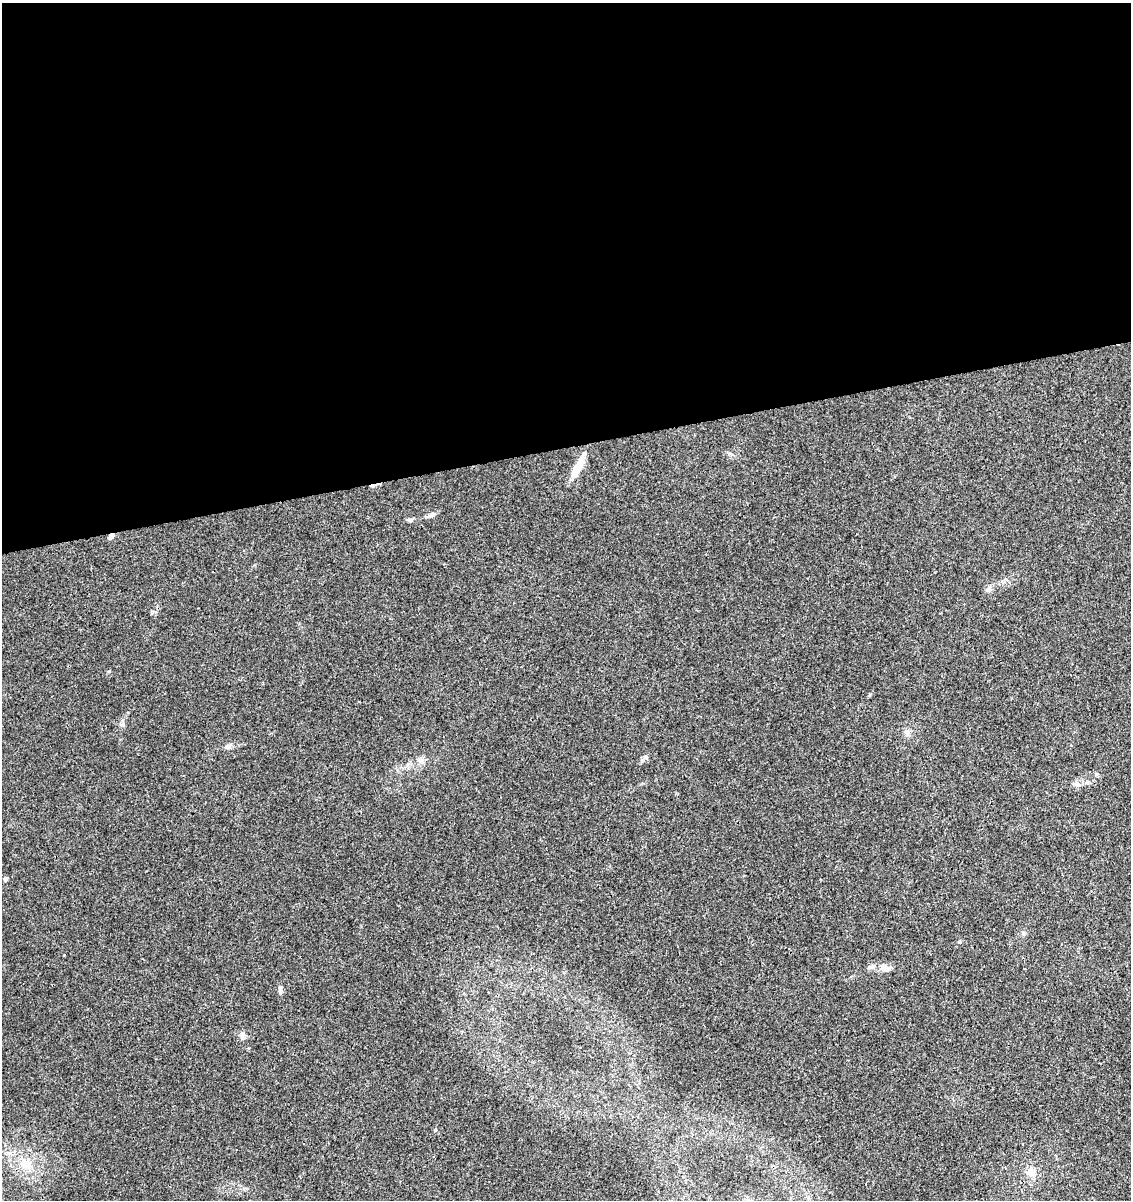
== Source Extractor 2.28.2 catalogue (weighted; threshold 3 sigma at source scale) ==
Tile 2 of 4 x 4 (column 2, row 1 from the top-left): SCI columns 1208-2336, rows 3651-4848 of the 4626 x 4904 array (HDU 1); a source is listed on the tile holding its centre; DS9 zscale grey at full resolution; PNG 1133 x 1202 px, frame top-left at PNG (2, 3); no overlay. Shown black and unused: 37% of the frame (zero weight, under 3 of 4 exposures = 5% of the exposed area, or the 3 px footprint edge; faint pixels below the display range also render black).
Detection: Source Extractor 2.28.2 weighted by HDU 2 'WHT'; one run over the whole footprint, this tile lists its part. Background 0.00448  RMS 0.0026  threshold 0.0118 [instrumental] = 3 sigma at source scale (4.5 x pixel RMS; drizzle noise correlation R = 1.50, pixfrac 1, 0.0396/0.0396 arcsec/px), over >= 5 px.
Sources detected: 20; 1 inside a brighter object's white glare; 1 cosmic-ray / hot-pixel residue — not listed; the other 18 listed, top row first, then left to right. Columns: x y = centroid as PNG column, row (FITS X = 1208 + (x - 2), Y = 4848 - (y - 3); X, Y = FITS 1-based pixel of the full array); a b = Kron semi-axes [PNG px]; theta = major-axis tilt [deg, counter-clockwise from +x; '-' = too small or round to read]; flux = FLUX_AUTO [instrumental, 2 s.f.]
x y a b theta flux
731 454 8 4 -36 0.53
576 470 24 9 65 4.3
432 515 11 6 24 0.92
410 520 8 5 10 0.56
111 536 7 5 55 0.92
988 590 10 6 21 0.84
907 732 9 7 -44 0.93
228 746 10 6 21 0.87
421 760 8 8 - 1.1
1077 784 11 5 -9 0.91
5 879 4 4 - 0.96
872 967 9 6 16 0.95
885 968 13 8 -10 2.1
280 989 11 5 -90 0.88
242 1035 9 7 73 0.93
435 1130 5 5 - 0.33
25 1164 17 14 -24 4.5
1031 1172 11 9 -62 2.2
Overlapping masked pixels (flux is a lower limit): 1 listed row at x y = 111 536
Unlisted compact peaks at least as high as the median listed source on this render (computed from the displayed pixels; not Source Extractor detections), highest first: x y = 109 671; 870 694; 123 720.